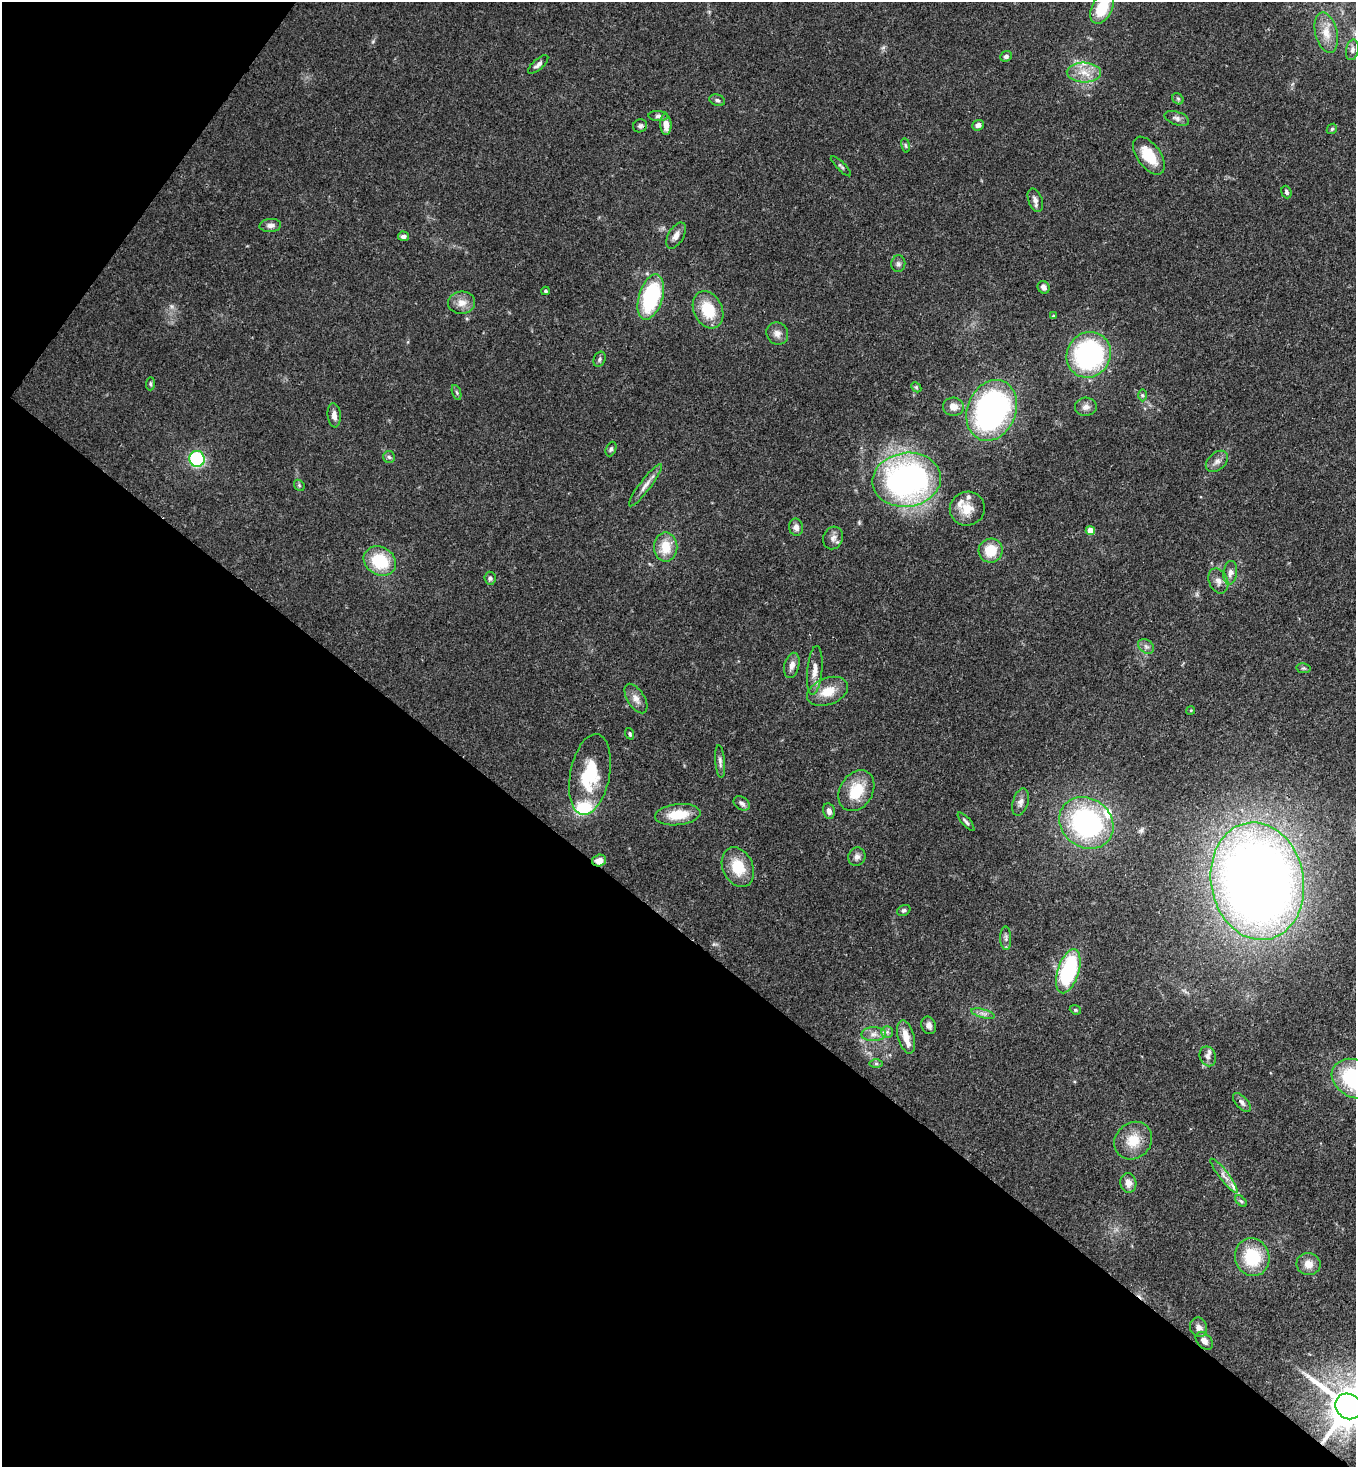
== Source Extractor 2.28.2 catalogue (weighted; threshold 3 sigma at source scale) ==
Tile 9 of 4 x 4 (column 1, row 3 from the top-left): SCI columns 225-1578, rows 1525-2989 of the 6002 x 5980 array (HDU 1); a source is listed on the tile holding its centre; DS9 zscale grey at full resolution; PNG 1358 x 1469 px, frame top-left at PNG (2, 2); each listed source drawn as its Kron ellipse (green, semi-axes under 4 px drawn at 4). Shown black and unused: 40% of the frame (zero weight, under 3 of 4 exposures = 7% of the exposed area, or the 3 px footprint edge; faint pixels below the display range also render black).
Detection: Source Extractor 2.28.2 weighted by HDU 2 'WHT'; one run over the whole footprint, this tile lists its part. Background 0.127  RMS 0.0044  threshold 0.0197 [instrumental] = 3 sigma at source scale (4.5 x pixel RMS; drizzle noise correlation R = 1.50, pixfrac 1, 0.05/0.05 arcsec/px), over >= 5 px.
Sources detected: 108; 8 inside a brighter listed object's ellipse — not listed separately; the other 100 listed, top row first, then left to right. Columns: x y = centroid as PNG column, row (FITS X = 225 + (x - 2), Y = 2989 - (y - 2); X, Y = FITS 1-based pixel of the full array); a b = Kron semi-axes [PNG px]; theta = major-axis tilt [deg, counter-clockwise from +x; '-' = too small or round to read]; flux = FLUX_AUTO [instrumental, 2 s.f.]
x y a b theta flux
1102 8 17 10 63 15
1326 33 20 11 -76 6
1352 50 10 6 80 1.6
1006 56 6 5 - 1.4
538 64 13 5 42 1.7
1084 72 17 10 -3 6.4
1178 99 6 5 - 0.77
717 100 8 5 -19 1.1
658 116 10 5 -2 1.4
1177 118 13 6 -19 1.9
666 124 10 6 -88 4.4
978 125 6 5 - 1.7
640 126 7 6 - 1.3
1332 129 6 4 44 0.63
906 145 7 3 -81 0.7
1149 156 22 11 -54 13
841 166 13 4 -45 0.96
1286 192 6 5 - 1.2
1035 200 12 7 -70 2.1
270 225 11 6 4 2
676 235 14 7 60 3
403 236 5 4 - 1.5
898 264 8 7 - 1.4
1044 287 6 5 - 1.8
546 291 4 3 - 0.59
651 297 23 12 73 44
462 303 13 11 3 4.1
708 310 19 14 -65 15
1053 316 3 3 - 0.55
777 333 11 10 - 2.9
1089 355 23 21 57 69
600 359 8 5 65 1
150 384 7 4 87 0.75
916 387 6 4 -46 0.65
457 392 8 3 -71 0.78
1142 395 6 4 -89 0.69
953 407 10 9 - 3.8
1086 407 11 9 6 2.4
992 410 31 24 67 130
334 415 12 6 -84 2.7
611 449 7 5 66 0.94
389 457 6 6 - 0.93
197 459 8 7 - 38
1217 461 13 8 41 2.6
907 480 34 27 8 140
299 485 6 4 -48 0.7
645 485 26 5 53 3.3
967 509 17 17 - 7.2
796 527 8 7 - 2.4
1090 531 4 4 - 6.7
833 538 11 10 - 2.5
666 547 15 11 -90 9.2
991 551 12 12 - 11
380 561 17 14 -30 20
1230 573 12 6 83 2.5
490 578 6 5 - 1.1
1218 581 13 9 -66 2.8
1146 646 9 6 -41 1.5
792 665 13 7 75 2.8
1303 668 7 5 -10 0.74
815 670 24 7 85 4.3
827 691 21 13 21 8.4
636 699 16 8 -57 3.2
1191 710 4 3 - 0.41
630 734 6 4 -71 0.68
720 761 17 5 -84 1.6
590 775 41 19 79 25
856 791 22 16 58 14
1020 802 14 7 74 2.4
742 803 9 6 -33 1.5
829 811 8 6 -78 2.2
678 815 23 10 6 12
966 822 12 4 -49 1.1
1086 823 28 24 -36 78
857 857 9 8 - 2
599 860 7 6 - 4
738 867 21 15 -65 12
1257 881 59 46 -79 560
904 910 7 5 29 0.88
1006 938 12 5 -88 1.5
1068 971 23 10 73 45
1075 1010 6 4 -21 0.61
983 1014 12 4 -15 1.6
929 1025 9 7 -66 1.9
887 1032 6 6 - 1.1
874 1034 12 7 2 2.6
906 1037 17 8 -74 5.8
1208 1056 10 8 -68 1.9
876 1064 7 4 0 0.74
1355 1079 24 18 -27 44
1242 1102 12 6 -48 1.6
1133 1141 20 17 44 9.7
1224 1176 21 4 -52 3
1128 1183 10 8 -78 3.4
1241 1201 7 4 -44 0.74
1252 1257 19 17 -75 21
1308 1264 12 11 - 4.3
1199 1327 10 8 -70 2.6
1204 1341 10 7 -47 2.5
1349 1406 14 12 -35 1700
Overlapping masked pixels (flux is a lower limit): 3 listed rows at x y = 599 860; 1257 881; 1349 1406
Isophote crosses this tile's border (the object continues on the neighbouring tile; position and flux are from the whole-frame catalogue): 3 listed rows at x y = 1102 8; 1355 1079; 1349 1406